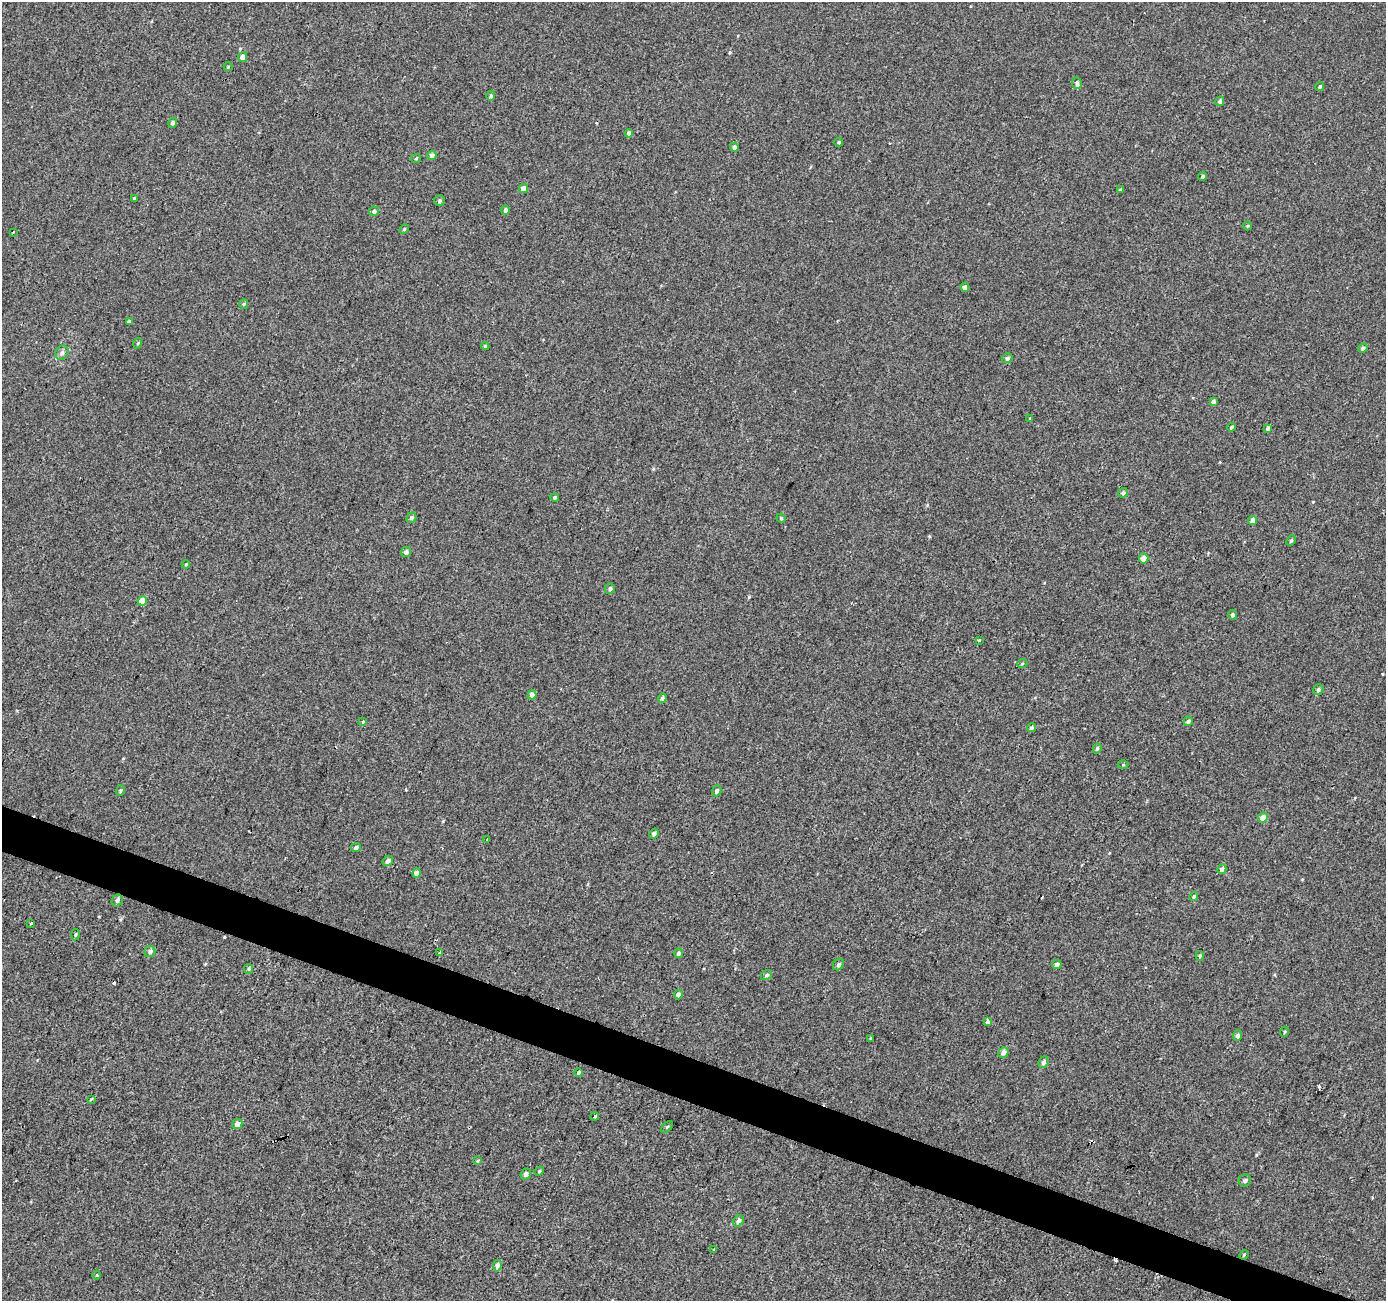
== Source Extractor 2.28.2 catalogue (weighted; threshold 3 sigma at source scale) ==
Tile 6 of 4 x 4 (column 2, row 2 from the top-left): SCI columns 1390-2773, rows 2871-4169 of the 5541 x 5676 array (HDU 1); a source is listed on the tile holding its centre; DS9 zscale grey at full resolution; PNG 1388 x 1303 px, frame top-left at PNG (2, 2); each listed source drawn as its Kron ellipse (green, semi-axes under 4 px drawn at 4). Shown black and unused: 3% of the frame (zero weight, under 2 of 3 exposures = <1% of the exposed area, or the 3 px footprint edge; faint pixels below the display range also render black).
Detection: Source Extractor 2.28.2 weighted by HDU 2 'WHT'; one run over the whole footprint, this tile lists its part. Background -5.98e-04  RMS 0.0041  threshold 0.0186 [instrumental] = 3 sigma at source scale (4.5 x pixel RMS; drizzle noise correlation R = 1.50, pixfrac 1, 0.0396/0.0396 arcsec/px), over >= 5 px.
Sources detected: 103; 4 cosmic-ray / hot-pixel residue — neither listed nor drawn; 1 inside a brighter listed object's ellipse — not listed separately; the other 98 listed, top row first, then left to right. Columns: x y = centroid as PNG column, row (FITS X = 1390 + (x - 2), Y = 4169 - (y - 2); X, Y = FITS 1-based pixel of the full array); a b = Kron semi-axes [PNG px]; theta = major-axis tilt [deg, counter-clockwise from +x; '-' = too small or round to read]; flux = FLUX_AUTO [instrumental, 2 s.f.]
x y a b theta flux
242 57 5 4 - 1.9
228 67 4 3 - 0.32
1077 83 6 5 - 0.94
1320 86 4 3 - 0.72
491 96 5 4 - 0.88
1220 101 5 4 - 0.86
173 123 5 4 - 1
629 133 4 4 - 1.5
839 142 4 3 - 0.54
734 147 4 4 - 1.4
432 155 5 4 - 1.5
416 159 5 4 - 0.54
1203 176 4 4 - 0.7
523 188 5 4 - 2.6
1120 190 4 3 - 0.47
134 198 3 3 - 0.39
440 201 5 5 - 0.81
505 210 5 4 - 0.96
374 211 5 4 - 0.99
1247 226 4 4 - 0.41
404 229 5 4 - 0.5
13 232 3 2 - 0.49
965 287 4 4 - 1.4
244 304 5 4 - 0.51
129 321 4 3 - 2.1
138 343 5 3 - 0.4
485 346 4 4 - 0.53
1363 348 5 4 - 0.94
62 353 7 6 - 1.3
1007 358 5 5 - 0.99
1213 402 4 4 - 1.7
1030 418 3 3 - 0.28
1231 427 4 4 - 0.76
1268 428 4 4 - 1.2
1123 493 5 4 - 0.82
555 498 4 4 - 0.81
411 518 5 4 - 1.1
781 518 4 4 - 0.43
1253 520 4 4 - 2.6
1291 540 5 4 - 0.64
406 552 5 5 - 1.2
1144 558 5 4 - 3.3
186 564 4 3 - 0.38
610 588 5 5 - 0.94
142 601 5 4 - 6.6
1232 615 5 4 - 0.78
979 640 3 2 - 0.56
1022 664 5 3 - 0.4
1318 690 5 5 - 0.83
532 695 4 4 - 2.4
662 698 5 4 - 0.9
363 721 3 3 - 1.1
1188 721 5 4 - 1.1
1031 728 5 4 - 0.83
1097 748 5 4 - 0.76
1123 765 5 3 - 0.43
120 790 5 4 - 0.58
717 791 5 4 - 0.95
1263 817 5 4 - 2.8
654 834 5 4 - 1.1
487 840 3 2 - 0.76
356 848 5 4 - 1.2
388 861 5 4 - 1.5
1222 869 5 4 - 1.6
417 873 5 4 - 2.1
1194 896 4 3 - 0.74
117 901 6 5 - 1.2
31 923 4 3 - 1
75 935 5 4 - 0.56
150 952 5 5 - 1.1
439 953 3 3 - 1.7
679 953 5 4 - 1.4
1200 956 5 4 - 0.61
1057 964 5 4 - 1.3
839 965 6 5 - 0.93
249 969 5 4 - 0.5
767 975 6 4 32 0.84
678 995 4 4 - 1.8
988 1022 4 3 - 4
1284 1032 5 3 - 0.43
1237 1035 5 4 - 1.5
870 1038 3 3 - 1.1
1003 1052 5 4 - 1.9
1044 1062 6 4 64 1.2
579 1073 4 3 - 2.7
91 1099 3 3 - 0.58
595 1116 4 3 - 1.9
237 1124 5 4 - 2.3
667 1127 7 4 45 0.53
477 1161 4 4 - 0.43
539 1171 5 4 - 0.47
526 1174 6 5 - 1.4
1245 1180 6 6 - 0.95
738 1221 6 5 - 1.3
714 1250 4 3 - 0.46
1244 1255 5 4 - 0.42
497 1266 6 4 79 1.4
97 1275 4 3 - 0.31